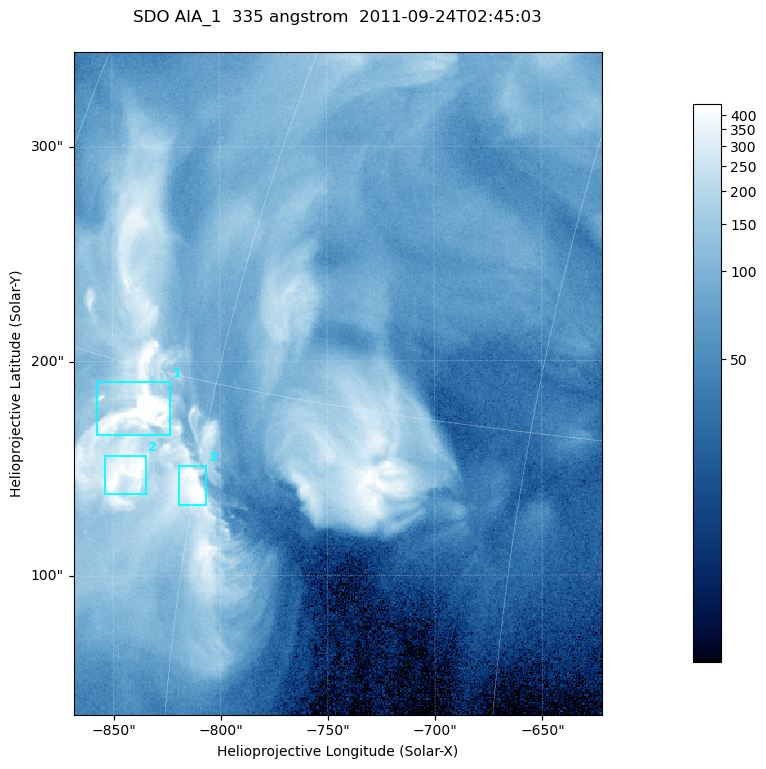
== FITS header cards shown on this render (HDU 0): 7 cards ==
TELESCOP= 'SDO     '           /
INSTRUME= 'AIA_1   '           /
WAVELNTH=                  335 /
WAVEUNIT= 'angstrom'           /
DATE-OBS= '2011-09-24T02:45:03.62' /
CTYPE1  = 'HPLN-TAN'           /
CTYPE2  = 'HPLT-TAN'           /

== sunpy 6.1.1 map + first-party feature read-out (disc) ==
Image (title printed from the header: SDO AIA_1  335 angstrom  2011-09-24T02:45:03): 410 x 514 px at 0.601 arcsec/px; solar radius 956 arcsec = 1592 px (partial field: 2.6% of the solar disc is inside the frame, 100% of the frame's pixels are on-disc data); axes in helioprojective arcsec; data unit not stated in the header (colour bar unlabelled)
Pointing: header CRPIX1/2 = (2042.06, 2043.86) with CRVAL1/2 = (0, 0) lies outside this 410 x 514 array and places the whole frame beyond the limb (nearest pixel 1.41 R_sun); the SolarSoft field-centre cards XCEN/YCEN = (-745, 189.6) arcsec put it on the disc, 1311 arcsec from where CRPIX/CRVAL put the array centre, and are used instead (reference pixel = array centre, CRVAL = XCEN/YCEN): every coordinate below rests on XCEN/YCEN
Orientation: roll -0.142 deg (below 1 deg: not rotated)
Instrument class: DISC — disc imager (sunpy class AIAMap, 335 A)
Bright regions (active regions / flare kernels): reference = the on-disc median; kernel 3 px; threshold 5 sigma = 287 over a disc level ~74.7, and >= 1.15x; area >= 210 px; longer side >= 5 px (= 3 arcsec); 3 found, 3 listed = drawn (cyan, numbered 1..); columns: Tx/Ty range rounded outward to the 2 arcsec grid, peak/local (2 s.f.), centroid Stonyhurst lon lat
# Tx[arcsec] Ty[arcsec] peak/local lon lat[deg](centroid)
1 -858..-822 166..192 15 -64 +14
2 -854..-834 138..156 7.3 -64 +12
3 -820..-806 132..152 8.8 -60 +12